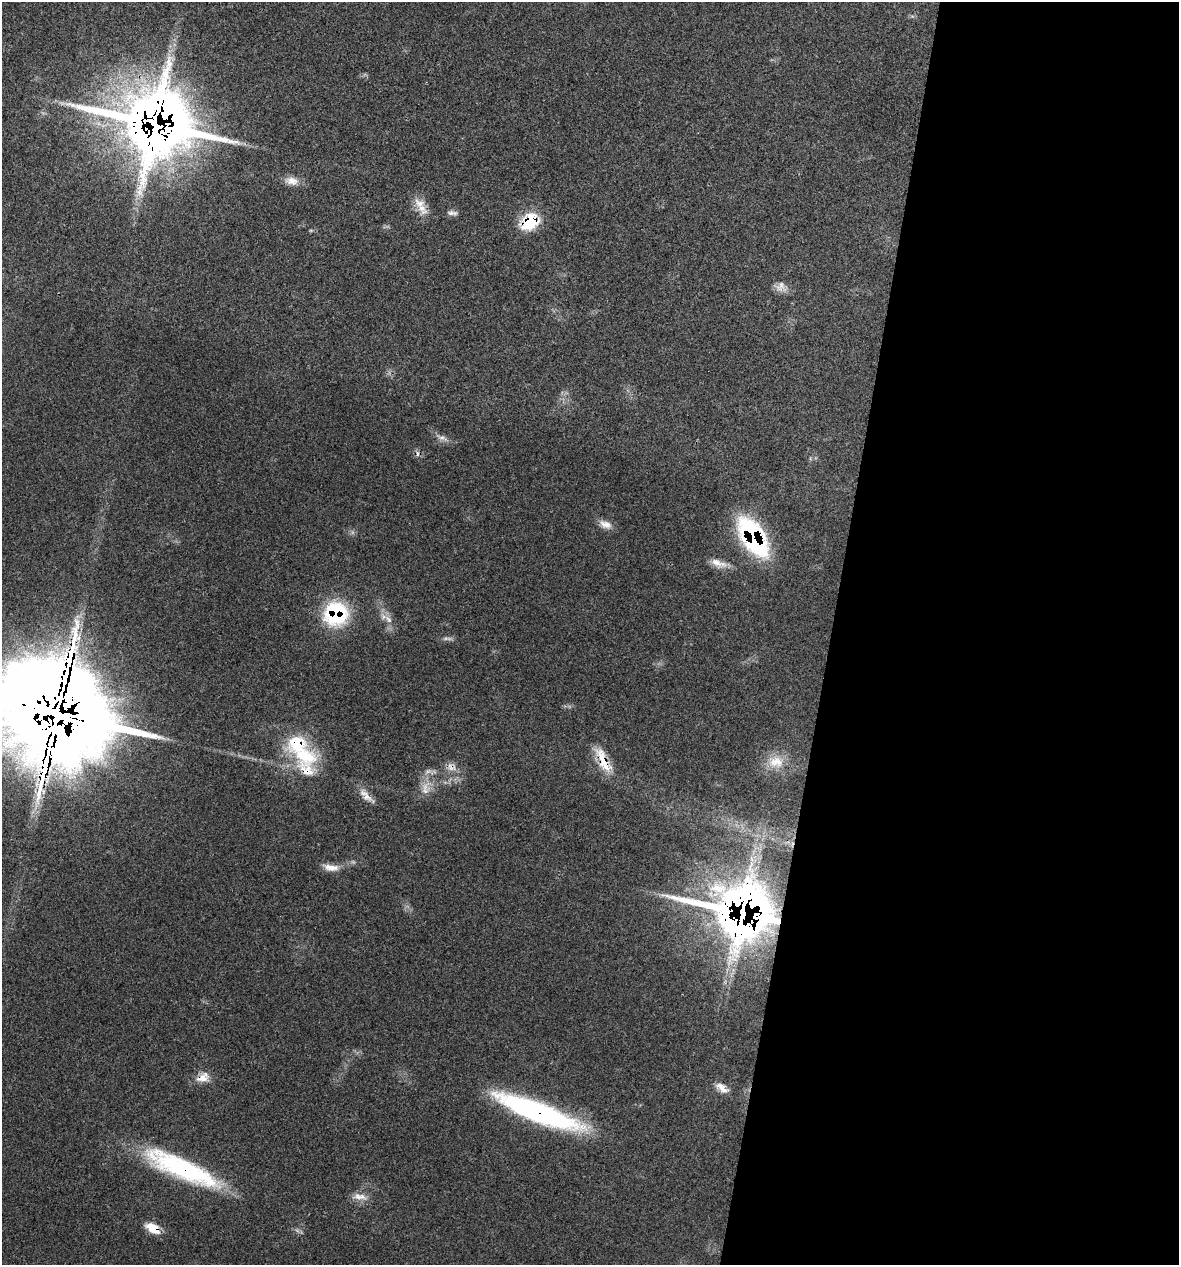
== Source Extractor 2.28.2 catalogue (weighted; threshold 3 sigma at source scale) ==
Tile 12 of 4 x 4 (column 4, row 3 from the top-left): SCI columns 3651-4827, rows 1263-2525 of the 5072 x 5054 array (HDU 1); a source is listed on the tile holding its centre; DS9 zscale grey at full resolution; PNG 1181 x 1267 px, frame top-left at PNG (2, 2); no overlay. Shown black and unused: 30% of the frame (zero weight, under 3 of 4 exposures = <1% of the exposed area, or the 3 px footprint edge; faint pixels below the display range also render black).
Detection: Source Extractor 2.28.2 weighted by HDU 2 'WHT'; one run over the whole footprint, this tile lists its part. Background 0.0841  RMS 0.006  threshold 0.0268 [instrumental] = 3 sigma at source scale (4.5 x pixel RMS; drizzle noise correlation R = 1.50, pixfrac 1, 0.05/0.05 arcsec/px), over >= 5 px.
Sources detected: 32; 1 too faint to see at this stretch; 1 cosmic-ray / hot-pixel residue — not listed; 2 inside a brighter listed object's ellipse — not listed separately; the other 28 listed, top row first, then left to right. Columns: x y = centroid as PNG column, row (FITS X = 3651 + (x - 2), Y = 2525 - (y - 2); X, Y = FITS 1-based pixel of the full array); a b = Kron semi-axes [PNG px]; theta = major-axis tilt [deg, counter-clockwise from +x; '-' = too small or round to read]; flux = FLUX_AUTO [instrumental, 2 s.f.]
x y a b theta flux
155 124 23 18 -16 5800
292 181 19 10 -8 6
422 208 21 12 -56 8.4
452 213 15 6 -3 2.4
529 221 22 16 34 25
781 287 15 13 -25 4.8
442 438 10 8 -3 2.9
605 524 18 10 -21 5
753 537 36 17 -59 110
718 563 23 9 -20 6.5
336 614 27 26 - 48
388 619 18 7 -44 4.9
447 639 15 4 2 2
55 713 41 21 -17 24000
305 756 40 24 -19 34
603 760 39 12 -63 15
776 762 22 16 -2 11
451 767 14 12 -17 5.2
426 788 22 13 80 9
366 796 27 9 -44 6
331 867 21 9 -7 6.1
743 913 20 14 -14 4000
203 1078 19 12 22 7.2
722 1088 20 9 -37 5.6
538 1112 83 17 -21 150
181 1168 85 20 -24 90
360 1197 22 9 -8 5.6
153 1228 17 10 -31 10
Overlapping masked pixels (flux is a lower limit): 12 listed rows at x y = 155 124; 529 221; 753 537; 336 614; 55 713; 603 760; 451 767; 743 913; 203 1078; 538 1112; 181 1168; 153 1228
Isophote crosses this tile's border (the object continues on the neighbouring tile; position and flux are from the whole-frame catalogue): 1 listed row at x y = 55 713